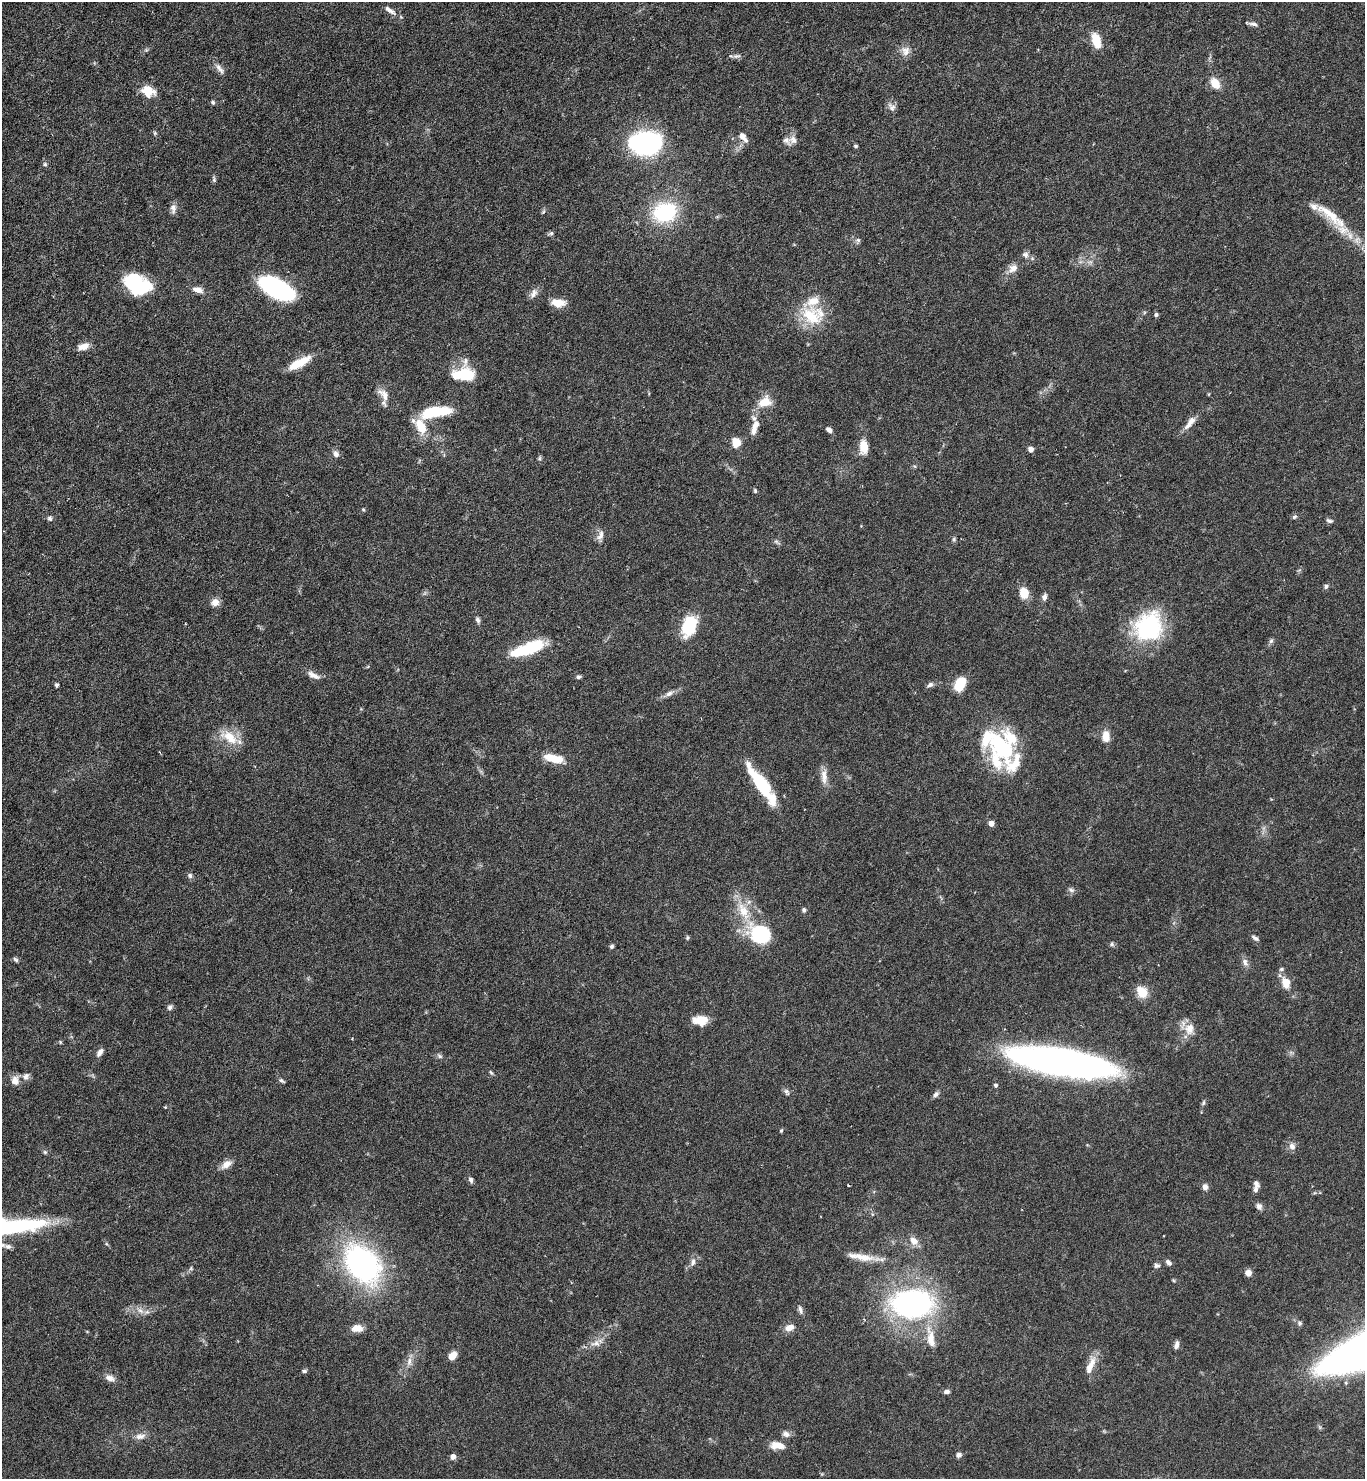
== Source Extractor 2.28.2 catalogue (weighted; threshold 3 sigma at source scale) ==
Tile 11 of 4 x 4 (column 3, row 3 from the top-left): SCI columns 3024-4386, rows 1479-2955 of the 5906 x 5911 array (HDU 1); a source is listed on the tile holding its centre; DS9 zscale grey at full resolution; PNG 1367 x 1481 px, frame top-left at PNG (2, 2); no overlay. Nothing masked; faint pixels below the display range render black.
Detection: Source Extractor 2.28.2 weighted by HDU 2 'WHT'; one run over the whole footprint, this tile lists its part. Background 0.0625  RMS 0.0028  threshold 0.0115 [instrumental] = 3 sigma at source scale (4.09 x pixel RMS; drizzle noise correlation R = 1.36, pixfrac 0.8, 0.05/0.05 arcsec/px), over >= 5 px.
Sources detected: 160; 2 inside a brighter object's white glare — not listed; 12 inside a brighter listed object's ellipse — not listed separately; the other 146 listed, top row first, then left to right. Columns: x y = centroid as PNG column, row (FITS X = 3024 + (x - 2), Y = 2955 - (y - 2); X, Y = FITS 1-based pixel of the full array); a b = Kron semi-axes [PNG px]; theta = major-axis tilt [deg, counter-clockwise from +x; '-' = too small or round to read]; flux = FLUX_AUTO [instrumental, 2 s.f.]
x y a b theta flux
390 10 19 6 -36 1.5
1253 24 11 5 -9 0.81
1096 40 16 8 -73 5.5
906 51 14 11 -66 2.1
737 56 12 5 9 0.87
220 69 17 6 -55 1.4
1215 83 10 7 -56 4.4
148 91 15 11 -26 4.7
213 102 6 5 - 0.5
892 107 14 8 -52 1.3
155 133 5 5 - 0.4
743 136 11 9 -59 1.6
793 140 12 12 - 1.8
646 143 19 13 1 77
856 146 4 4 - 0.49
45 164 5 5 - 0.42
214 179 9 4 -81 0.47
173 208 13 7 88 1.3
543 212 6 4 46 0.37
664 212 28 23 17 18
1331 216 60 13 -40 10
551 233 6 5 - 0.5
858 240 7 6 - 0.59
1025 255 9 8 - 1.1
1013 268 13 10 44 2.1
137 284 28 18 -22 16
276 288 30 13 -28 46
198 290 14 7 -16 1.8
533 293 13 8 61 1.4
558 303 18 9 -3 3.1
1156 315 5 5 - 0.55
811 316 32 22 -37 10
83 346 13 8 17 2.2
465 361 9 7 69 1.2
299 363 26 8 29 6.1
464 375 25 12 -1 10
383 394 22 10 -53 2.6
1209 394 5 3 - 0.22
765 402 18 13 24 4.2
434 412 26 12 14 12
1190 423 21 7 54 2.4
421 426 21 12 -63 5.8
755 427 23 8 74 3.2
829 430 8 5 -43 0.9
736 442 9 8 - 3.6
863 447 15 9 89 4.2
1031 449 6 6 - 1.1
336 454 9 7 -68 1.1
540 458 6 4 71 0.42
755 491 6 4 -75 0.4
363 509 4 4 - 0.3
1294 517 7 5 32 0.52
50 518 7 6 - 0.64
1329 521 9 5 -17 0.61
600 535 15 8 67 1.5
954 539 7 5 -71 0.47
1326 586 6 5 - 0.62
1024 593 9 8 - 5.1
1044 597 9 6 77 0.95
215 602 9 8 - 2
478 620 8 5 -65 0.69
689 626 22 14 70 11
1148 627 37 31 55 25
1271 641 7 5 45 0.6
528 649 38 12 20 13
314 675 18 7 -25 1.9
578 677 6 5 - 0.5
960 684 15 9 61 6.2
57 685 4 3 - 0.64
930 685 9 6 32 0.8
669 693 13 6 29 1.3
1106 736 14 9 88 2.8
229 737 26 14 -33 5.8
1001 747 46 24 -54 23
551 758 19 11 -14 3.9
824 776 22 8 -87 2.4
760 782 39 11 -55 15
991 823 5 5 - 1.9
190 876 7 6 - 0.68
1071 890 8 6 -37 0.74
804 910 6 5 - 0.56
743 911 28 13 -65 6.9
760 934 17 14 -26 24
687 938 6 4 -85 0.37
1255 938 9 5 -34 0.68
1112 944 7 5 0 0.52
612 946 5 5 - 0.53
15 960 8 5 -40 0.53
1245 962 11 7 -64 1.2
1281 969 6 5 - 0.46
1286 983 13 9 -79 3.3
1142 992 9 7 -58 6.9
170 1007 7 6 - 0.78
700 1020 15 9 -1 4.7
1189 1029 15 12 -88 3.3
60 1042 6 3 -72 0.29
99 1053 11 6 58 1.3
440 1056 7 5 -37 0.57
1060 1062 88 21 -9 150
491 1072 7 4 -60 0.41
26 1076 11 8 52 1.1
15 1081 12 10 -76 2.1
282 1081 9 4 -34 0.51
995 1085 5 5 - 0.5
787 1092 10 6 -55 0.76
936 1094 9 5 40 0.89
165 1107 4 3 - 0.23
781 1131 5 4 - 0.32
1292 1146 10 8 -62 1.4
45 1152 6 5 - 0.42
226 1164 15 8 34 2.1
471 1180 7 5 -70 0.78
1256 1184 9 6 -57 1
848 1185 3 2 - 0.21
1205 1187 7 6 - 1.2
1259 1206 9 7 -34 1
12 1227 88 15 6 35
914 1241 13 9 -37 2.3
8 1246 9 6 -18 0.88
862 1257 32 10 -10 4.6
693 1262 11 6 84 1
1168 1262 7 5 -45 0.96
362 1264 32 22 -51 72
1157 1266 8 6 -1 0.74
191 1268 6 5 - 0.38
1248 1273 6 6 - 1.7
912 1304 34 22 0 76
800 1310 12 5 -77 0.84
140 1311 10 6 -37 1.4
1299 1323 7 6 - 0.63
357 1328 13 8 5 2.5
789 1328 11 8 19 2.1
931 1338 31 11 -81 5
596 1343 14 9 5 2
1176 1345 10 6 74 1.1
452 1356 9 7 45 2.7
409 1361 13 6 81 1.6
1090 1366 26 8 67 3.2
304 1371 6 5 - 0.5
110 1378 13 7 -16 1.5
947 1392 7 5 0 0.86
786 1434 11 8 -22 1.1
140 1436 15 7 10 1.7
777 1445 16 8 -6 3.1
959 1455 6 5 - 0.95
453 1457 5 5 - 1.7
Isophote crosses this tile's border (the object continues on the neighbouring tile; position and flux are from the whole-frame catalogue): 1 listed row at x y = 12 1227